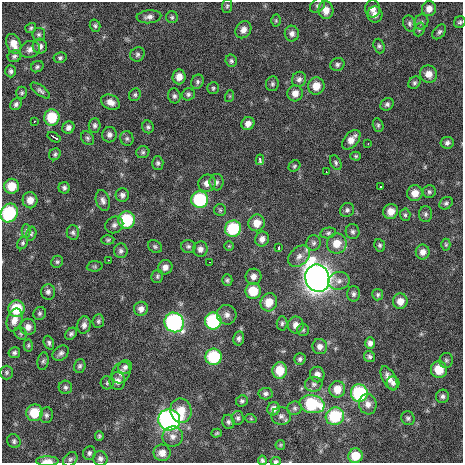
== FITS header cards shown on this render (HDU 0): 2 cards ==
NAXIS1  =                  461 / length of data axis 1
NAXIS2  =                  461 / length of data axis 2

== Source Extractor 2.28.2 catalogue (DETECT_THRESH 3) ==
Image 461 x 461 px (HDU 0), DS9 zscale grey, 1 PNG px = 1 image px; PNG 465 x 465 px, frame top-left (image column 1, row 461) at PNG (2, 2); each listed source drawn as its Kron ellipse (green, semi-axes under 4 px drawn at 4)
Background 1900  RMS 38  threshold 113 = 3 sigma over >= 5 px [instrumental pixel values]
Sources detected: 200; all 200 listed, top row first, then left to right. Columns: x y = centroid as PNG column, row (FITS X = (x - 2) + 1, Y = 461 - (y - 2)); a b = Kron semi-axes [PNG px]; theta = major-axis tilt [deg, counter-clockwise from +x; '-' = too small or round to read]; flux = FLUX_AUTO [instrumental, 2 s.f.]
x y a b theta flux
227 6 7 5 88 4.3e+03
317 6 8 6 45 6.1e+03
373 9 8 7 - 1.5e+04
429 9 7 7 - 1.8e+04
326 10 9 7 -85 2.4e+04
375 15 8 7 - 1.3e+04
149 17 12 6 6 1.1e+04
172 17 6 6 - 4.5e+03
276 20 6 5 - 3.8e+03
421 22 7 7 - 6.7e+03
460 22 6 5 - 4.8e+03
409 24 8 6 -69 6.4e+03
95 26 6 5 - 5.3e+03
31 28 6 4 35 4.0e+03
419 29 7 5 69 4.9e+03
243 30 9 7 57 1.5e+04
439 32 8 5 50 6.1e+03
39 34 6 6 - 5.5e+03
292 34 8 7 - 1.0e+04
14 44 10 7 -67 2.6e+04
40 46 7 7 - 1.1e+04
379 46 7 5 -70 5.6e+03
30 49 10 8 22 1.2e+04
137 54 7 6 - 6.1e+03
14 56 7 6 - 5.9e+03
60 58 6 5 - 4.9e+03
231 61 6 5 - 5.0e+03
337 64 7 6 - 6.6e+03
37 67 6 5 - 4.8e+03
11 71 6 5 - 5.8e+03
429 74 9 8 - 2.2e+04
179 77 7 6 - 1.9e+04
299 79 8 7 - 9.2e+03
197 82 7 6 - 6.0e+03
414 83 7 5 45 5.1e+03
272 84 7 6 - 5.5e+03
316 86 8 8 - 3.3e+04
213 88 6 5 - 4.2e+03
40 91 11 5 -37 6.7e+03
22 93 6 5 - 4.2e+03
295 93 8 7 - 1.8e+04
188 94 6 6 - 5.7e+03
135 95 6 5 - 4.7e+03
174 96 7 6 - 6.8e+03
230 96 6 4 71 2.5e+03
111 102 10 7 -27 1.7e+04
16 104 6 5 - 6.1e+03
387 104 7 6 - 6.3e+03
52 117 8 7 - 8.0e+04
34 121 3 2 - 3.3e+03
248 124 7 6 - 1.5e+04
95 125 7 6 - 6.5e+03
378 125 7 5 -76 4.1e+03
68 127 6 6 - 9.4e+03
148 127 6 6 - 5.1e+03
109 135 8 7 - 9.4e+03
54 137 7 2 -32 6.0e+03
87 138 7 6 - 5.2e+03
127 138 7 6 - 5.5e+03
351 140 11 7 49 2.1e+04
447 143 6 6 - 7.6e+03
368 144 3 2 - 2.2e+03
143 152 6 6 - 5.4e+03
55 154 6 5 - 4.8e+03
356 156 5 4 - 3.5e+03
260 160 5 3 - 8.3e+03
158 163 7 6 - 5.6e+03
336 163 8 5 -63 5.1e+03
294 166 6 5 - 4.1e+03
326 172 3 2 - 2.0e+03
217 182 8 7 - 7.8e+03
207 183 9 8 - 1.6e+04
11 186 7 7 - 4.3e+04
380 187 3 2 - 3.6e+03
64 188 5 5 - 6.5e+03
429 192 6 6 - 5.0e+03
415 193 8 7 - 2.4e+04
122 195 7 6 - 8.5e+03
30 200 8 7 - 2.3e+04
103 200 10 6 -74 9.9e+03
200 200 8 8 - 1.8e+05
446 203 7 5 36 5.3e+03
220 210 6 6 - 4.2e+03
347 210 7 6 - 6.7e+03
391 211 8 7 - 2.4e+04
9 213 10 8 59 1.8e+05
426 214 8 6 89 6.0e+03
405 215 6 5 - 4.8e+03
127 220 8 8 - 1.3e+05
257 223 8 8 - 2.9e+04
114 225 9 8 - 9.1e+03
233 229 8 8 - 1.2e+05
26 231 7 4 90 7.4e+03
73 232 7 6 - 6.2e+03
353 232 7 6 - 6.9e+03
328 233 8 5 11 5.9e+03
31 234 7 5 75 4.2e+03
262 239 7 6 - 1.3e+04
108 240 6 4 3 4.0e+03
23 243 7 4 55 4.3e+03
314 243 8 7 - 7.0e+03
337 243 10 10 - 3.7e+04
380 245 6 5 - 5.2e+03
446 245 6 4 -89 3.6e+03
188 246 7 6 - 6.1e+03
229 246 5 5 - 3.3e+03
155 247 7 6 - 5.0e+03
279 248 4 3 - 1.5e+04
200 249 8 7 - 1.1e+04
121 251 7 7 - 7.2e+03
423 252 7 7 - 1.5e+04
299 256 12 9 44 1.8e+04
109 260 2 2 - 1.7e+03
57 262 6 5 - 4.2e+03
209 262 3 2 - 2.3e+03
95 266 8 5 5 4.3e+03
165 267 7 7 - 1.4e+04
157 276 7 6 - 4.6e+03
253 277 8 8 - 1.3e+04
317 278 14 12 -72 2.3e+06
227 280 6 5 - 4.7e+03
339 281 11 9 10 1.5e+04
253 291 8 7 - 6.2e+04
48 292 7 7 - 8.1e+03
354 294 7 6 - 6.8e+03
378 295 6 5 - 4.6e+03
400 301 8 7 - 2.2e+04
269 302 9 8 - 3.5e+04
16 309 8 8 - 8.2e+04
141 309 7 7 - 1.3e+04
40 313 7 6 - 5.2e+03
227 315 10 10 - 1.3e+04
14 320 11 7 71 1.9e+04
98 321 7 5 85 5.1e+03
213 321 8 8 - 2.0e+05
174 322 10 9 - 3.9e+05
282 323 7 5 87 5.5e+03
84 325 9 6 76 1.1e+04
296 325 8 8 - 1.6e+04
28 327 8 8 - 1.6e+04
303 330 6 6 - 4.6e+03
21 333 7 5 -44 4.6e+03
71 334 7 5 49 5.5e+03
239 338 7 5 80 6.9e+03
49 343 7 5 -69 5.6e+03
370 343 6 5 - 9.5e+03
28 345 6 4 87 3.8e+03
320 347 8 7 - 1.3e+04
14 353 6 5 - 5.9e+03
61 353 9 6 39 8.1e+03
213 357 8 8 - 1.4e+05
369 357 6 5 - 5.5e+03
300 359 6 5 - 6.0e+03
446 360 7 6 - 6.6e+03
43 361 9 5 82 5.5e+03
80 366 7 5 73 5.6e+03
125 367 7 6 - 7.5e+03
280 370 8 7 - 4.9e+04
439 370 8 8 - 5.1e+04
7 372 7 6 - 5.2e+03
121 373 11 8 63 1.5e+04
317 375 8 7 - 1.4e+04
389 378 13 6 -62 2.1e+04
117 381 9 8 - 1.5e+04
107 383 6 6 - 4.7e+03
393 383 6 6 - 8.2e+03
314 384 9 7 4 9.3e+03
65 387 7 6 - 6.1e+03
337 389 8 8 - 3.0e+04
359 393 9 8 - 1.9e+05
265 394 7 6 - 7.3e+03
443 396 6 6 - 7.4e+03
242 401 6 5 - 5.3e+03
312 404 13 9 -11 1.5e+05
368 404 10 8 -80 1.6e+04
295 408 7 6 - 6.3e+03
274 409 7 6 - 1.3e+04
181 411 12 10 -77 4.4e+04
34 413 8 8 - 6.7e+04
46 415 8 6 77 7.0e+03
281 416 10 9 - 1.2e+04
335 416 9 8 - 1.3e+05
238 418 7 6 - 5.9e+03
408 418 7 6 - 6.1e+03
251 419 6 3 -19 2.4e+03
169 420 11 10 - 6.7e+05
228 422 7 6 - 5.7e+03
217 433 5 4 - 3.4e+03
99 436 5 4 - 3.9e+03
173 436 10 10 - 1.5e+04
14 441 7 6 - 5.8e+03
280 445 5 4 - 3.3e+03
89 453 7 6 - 6.1e+03
162 453 8 8 - 2.0e+04
355 456 7 7 - 4.8e+04
100 458 7 7 - 8.7e+03
70 459 8 6 45 6.7e+03
262 460 4 4 - 4.6e+03
47 461 11 5 -1 1.8e+04
276 461 5 3 - 3.9e+03
At the frame edge (FLAGS 8, measured only in part): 4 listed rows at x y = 9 213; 262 460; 47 461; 276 461